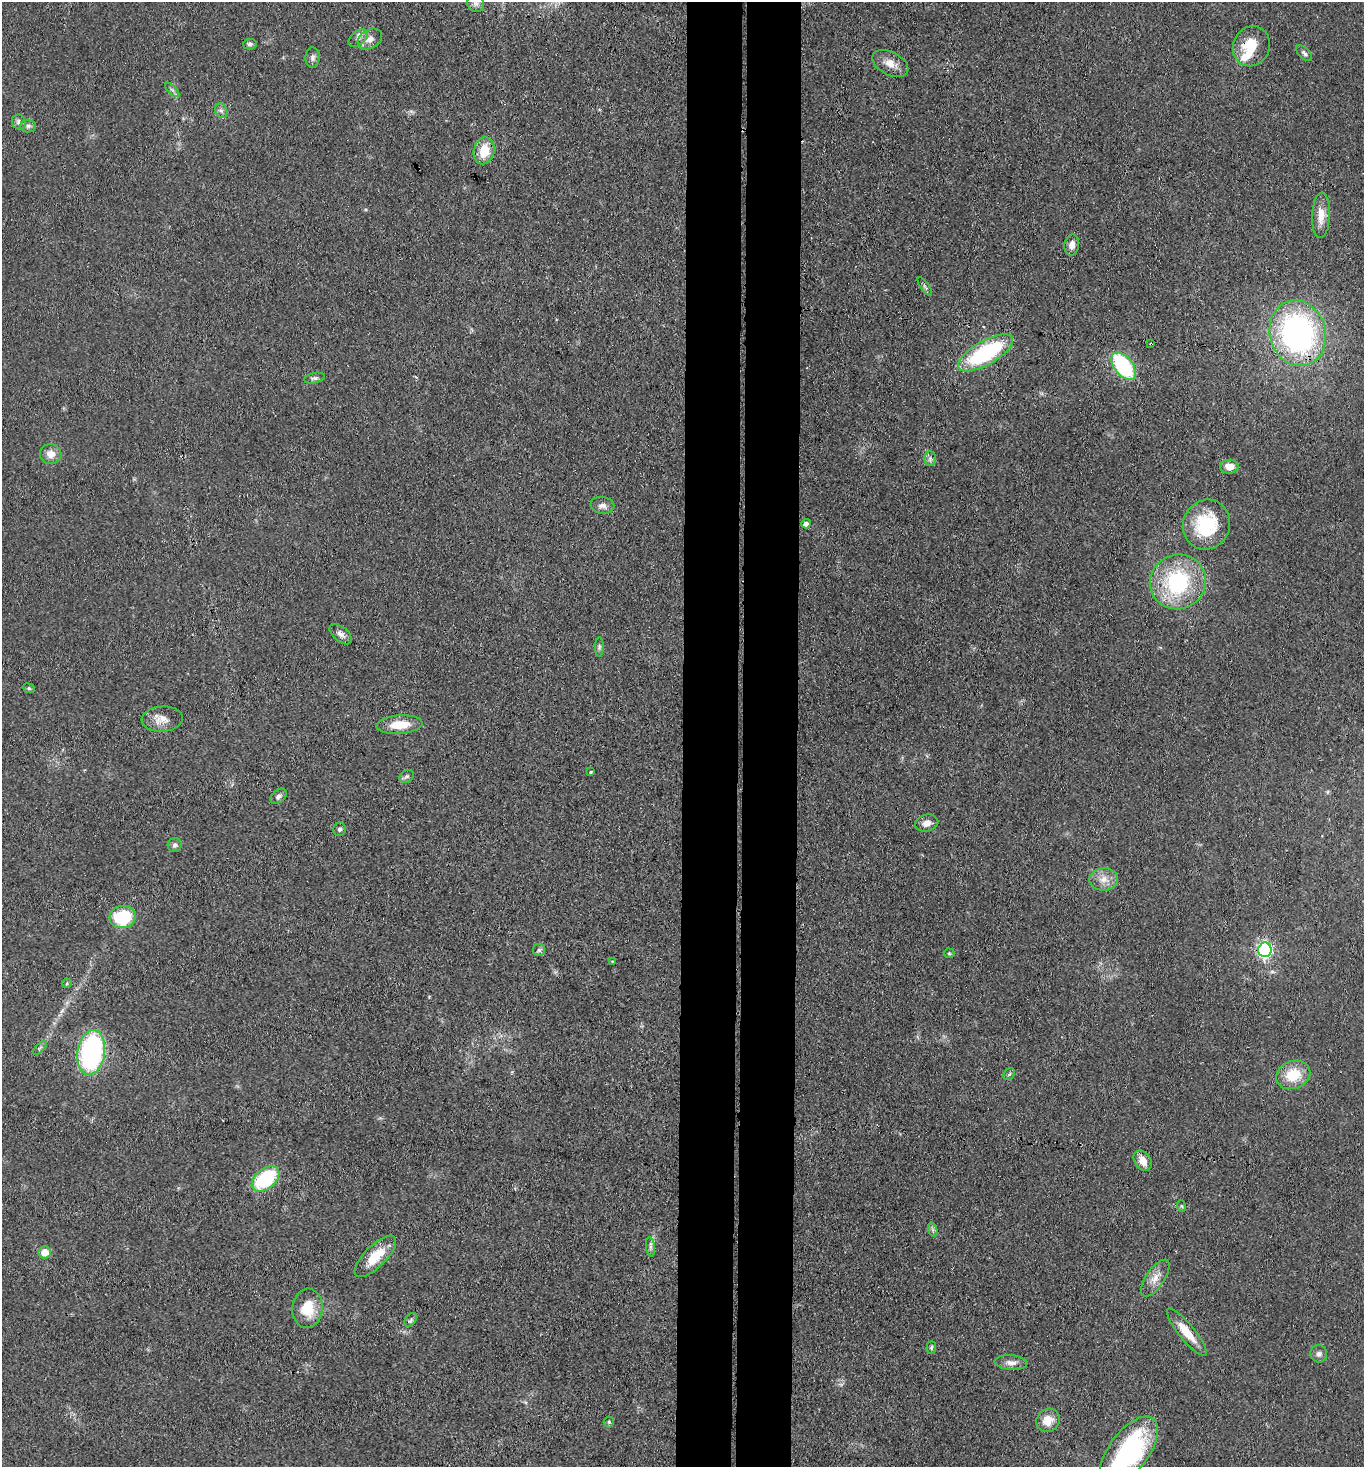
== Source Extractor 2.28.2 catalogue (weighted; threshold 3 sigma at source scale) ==
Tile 5 of 3 x 3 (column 2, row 2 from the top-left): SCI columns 1524-2885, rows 1472-2936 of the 4486 x 4408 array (HDU 1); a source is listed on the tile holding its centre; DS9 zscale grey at full resolution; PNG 1366 x 1469 px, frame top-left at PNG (2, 2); each listed source drawn as its Kron ellipse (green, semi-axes under 4 px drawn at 4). Shown black and unused: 8% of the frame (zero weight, under 3 of 4 exposures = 5% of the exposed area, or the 3 px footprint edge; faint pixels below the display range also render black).
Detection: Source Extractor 2.28.2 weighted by HDU 2 'WHT'; one run over the whole footprint, this tile lists its part. Background 0.0693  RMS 0.0072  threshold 0.0323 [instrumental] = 3 sigma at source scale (4.5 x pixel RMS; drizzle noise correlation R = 1.50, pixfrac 1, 0.05/0.05 arcsec/px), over >= 5 px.
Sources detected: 68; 1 inside a brighter listed object's ellipse — not listed separately; the other 67 listed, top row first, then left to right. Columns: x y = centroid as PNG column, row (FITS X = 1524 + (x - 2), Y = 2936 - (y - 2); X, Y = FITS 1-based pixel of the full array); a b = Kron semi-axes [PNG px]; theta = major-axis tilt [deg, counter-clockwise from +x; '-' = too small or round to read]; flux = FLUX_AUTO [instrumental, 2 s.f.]
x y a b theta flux
476 3 9 8 - 2.7
358 38 11 6 40 3.3
370 39 13 9 31 5.7
250 44 7 5 0 1.7
1251 46 20 18 63 20
1304 53 10 5 -45 2
312 58 10 7 88 2.6
890 63 19 11 -28 8.6
172 90 9 3 -44 1.5
221 111 8 6 -68 2.2
19 122 7 6 - 2.9
28 126 8 6 -2 1.9
484 151 14 10 76 17
1321 215 23 9 88 9.5
1072 245 11 7 81 4.3
925 286 11 2 -55 1.2
1298 333 33 28 -74 180
1151 344 3 2 - 0.68
986 353 31 12 29 79
1124 366 16 9 -52 71
315 378 10 5 12 2.1
51 454 11 10 - 6.6
930 459 7 6 - 2.3
1229 467 9 7 1 7.7
602 505 12 8 -10 3.9
806 524 5 4 - 3.2
1206 525 25 23 64 42
1178 582 28 27 - 69
341 634 13 7 -40 3.5
599 647 10 4 90 1.6
29 688 6 4 -23 1.1
162 719 20 12 5 8.1
400 725 23 9 4 16
591 772 4 3 - 0.93
407 776 8 5 34 1.6
278 796 9 6 43 2.4
927 823 12 8 13 5.4
340 829 7 6 - 1.7
175 845 7 7 - 2.1
1104 879 14 11 1 7.6
122 917 13 11 11 42
539 950 6 6 - 1.5
1265 950 7 6 - 170
949 953 5 5 - 0.94
612 961 3 2 - 0.51
67 983 5 4 - 0.86
40 1048 9 3 45 1.2
91 1052 22 14 81 130
1009 1074 6 5 - 1.2
1293 1075 17 13 22 21
1143 1161 11 8 -55 7.9
266 1179 16 10 39 56
1181 1206 6 4 -70 0.93
933 1230 7 4 -72 1.5
650 1247 9 4 -81 2.1
45 1252 6 6 - 10
375 1256 27 10 45 19
1155 1278 21 9 56 7.8
307 1308 20 15 84 19
411 1320 8 5 51 1.6
1187 1332 29 8 -51 13
931 1347 6 4 87 1.2
1319 1354 8 8 - 2.9
1011 1363 16 7 -4 4.4
1048 1420 12 11 - 10
609 1422 5 5 - 0.98
1129 1451 41 20 54 110
Overlapping masked pixels (flux is a lower limit): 1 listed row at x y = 1151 344
Isophote crosses this tile's border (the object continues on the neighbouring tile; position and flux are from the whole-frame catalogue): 1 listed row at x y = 1129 1451